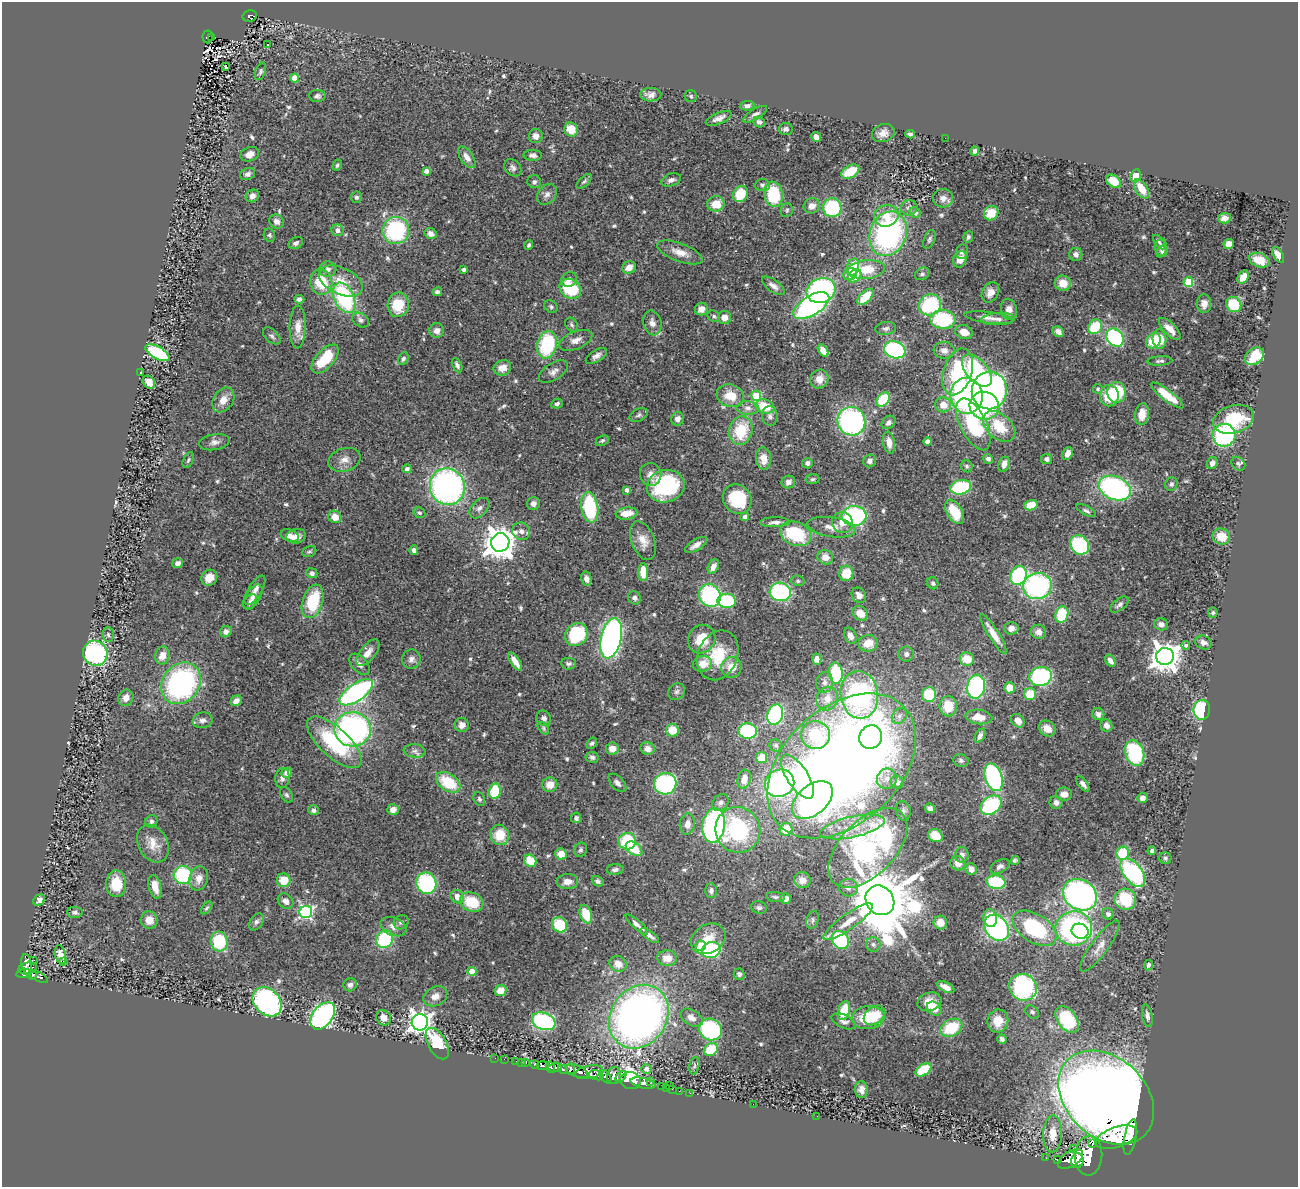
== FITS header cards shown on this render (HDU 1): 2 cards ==
NAXIS1  =                 1296
NAXIS2  =                 1185

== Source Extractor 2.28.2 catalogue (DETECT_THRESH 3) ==
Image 1296 x 1185 px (HDU 1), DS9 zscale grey, 1 PNG px = 1 image px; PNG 1300 x 1189 px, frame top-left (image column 1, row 1185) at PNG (2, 2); each listed source drawn as its Kron ellipse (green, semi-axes under 4 px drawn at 4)
Background 1.07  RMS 0.034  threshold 0.103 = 3 sigma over >= 5 px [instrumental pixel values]
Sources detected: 592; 1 with non-positive FLUX_AUTO (blend fragments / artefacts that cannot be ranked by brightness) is neither listed nor drawn; of the other 591, the 500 brightest by FLUX_AUTO listed and drawn (91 fainter detections omitted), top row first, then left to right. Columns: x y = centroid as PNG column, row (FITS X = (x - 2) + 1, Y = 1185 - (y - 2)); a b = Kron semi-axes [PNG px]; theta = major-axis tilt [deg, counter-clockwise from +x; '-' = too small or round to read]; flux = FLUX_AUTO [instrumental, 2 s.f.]
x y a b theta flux
250 16 7 5 12 97
208 37 6 5 - 110
212 37 4 2 - 25
267 45 3 3 - 28
226 66 3 3 - 37
261 72 9 5 70 5
295 78 4 4 - 49
651 95 10 7 2 15
317 96 8 6 2 6.8
691 96 6 6 - 4.1
747 106 7 4 6 8.7
755 114 13 5 31 9.2
719 118 14 5 23 14
759 122 6 5 - 6.9
571 129 7 6 - 42
786 129 7 6 - 7.4
883 133 12 9 17 17
910 134 5 3 - 5.3
536 136 7 7 - 15
816 137 5 4 - 17
945 138 2 2 - 64
975 151 4 4 - 7.9
250 154 9 7 19 14
533 155 9 5 -1 8.6
467 157 12 6 -56 19
337 165 6 4 61 4.7
513 168 9 7 -44 8.4
426 171 4 4 - 13
850 172 9 6 30 62
248 174 8 6 23 7.7
1136 176 7 5 67 51
671 180 10 6 19 10
584 181 9 5 43 4.9
1114 181 8 5 -34 45
534 182 7 6 - 6.3
762 185 7 6 - 6
1141 189 11 6 -58 36
547 194 11 8 48 13
740 194 8 7 - 62
773 194 13 9 -80 120
252 196 7 6 - 10
356 197 6 5 - 5.6
943 198 10 9 - 14
716 204 8 8 - 41
812 206 8 7 - 19
832 208 9 9 - 190
909 208 8 7 - 8.8
787 210 7 6 - 4.6
915 212 5 5 - 9.7
991 213 7 7 - 44
886 216 12 10 20 39
1224 218 6 5 - 12
276 222 7 6 - 14
338 230 6 6 - 14
396 230 13 13 - 230
431 233 6 5 - 12
888 234 23 18 68 480
269 235 7 5 -78 5
968 237 6 5 - 5.3
929 239 10 5 67 5.4
1159 242 8 4 -55 5
296 243 7 5 28 7.4
1229 244 5 5 - 30
529 245 5 4 - 5
1161 247 9 6 86 10
1162 251 7 5 46 4.9
680 252 24 9 -21 30
962 252 7 6 - 6.8
1076 254 7 6 - 10
1278 255 9 4 -59 17
960 259 8 6 64 23
1259 260 11 7 -19 30
629 267 7 6 - 22
853 267 8 6 73 74
328 269 8 8 - 11
464 270 4 4 - 6.8
866 270 19 9 6 68
850 274 7 5 34 25
922 274 8 5 27 5.8
855 276 7 6 - 34
1243 277 7 5 58 25
569 280 8 7 - 11
341 281 23 13 -25 46
321 282 13 11 -75 73
1188 282 5 5 - 130
1063 283 8 7 - 28
773 286 13 6 -37 13
570 289 11 9 -35 110
821 290 15 12 21 420
437 292 5 4 - 5.7
990 292 11 8 60 19
865 297 10 5 47 73
344 298 16 9 -65 270
299 299 5 4 - 6.2
1204 304 9 7 89 16
1234 304 8 7 - 85
398 305 12 10 85 67
930 305 11 10 - 160
811 306 20 10 32 520
551 307 7 6 - 4.9
701 309 6 6 - 15
1009 310 11 8 -74 15
714 316 6 5 - 5.1
724 317 6 6 - 21
989 318 25 5 -7 17
943 319 12 9 -2 160
998 319 17 6 3 12
361 320 9 6 -33 7.5
652 323 12 9 -77 17
572 325 7 5 -54 4.7
298 327 21 8 89 27
1095 327 8 6 54 90
886 328 10 6 7 7
1170 329 14 6 -46 24
437 331 7 7 - 15
964 332 9 6 -20 24
1058 332 6 5 - 11
272 336 10 6 -43 8.2
1115 338 10 8 -48 240
1160 339 9 7 -87 46
576 340 17 8 22 19
1153 341 8 6 54 79
547 345 14 9 78 190
895 350 11 8 -19 340
944 350 10 8 -6 15
823 351 7 4 -58 19
157 353 14 6 -29 200
596 356 12 6 31 12
1254 356 10 7 38 100
325 359 18 9 48 83
403 359 6 5 - 7
1160 361 12 4 3 5.9
457 365 7 4 -65 7.8
502 368 9 7 20 25
977 371 19 10 -49 200
553 372 16 8 31 14
958 372 24 14 72 200
141 373 3 3 - 6
819 379 9 9 - 23
149 382 7 5 -52 24
1098 389 5 4 - 4.7
989 390 19 17 79 650
1117 392 10 9 - 110
1109 395 11 9 87 62
1167 395 20 5 -37 56
730 396 14 11 -18 44
756 396 5 5 - 110
967 396 18 16 -82 560
883 399 8 5 54 100
223 400 13 9 56 25
557 404 6 4 27 6.6
943 405 8 7 - 28
984 406 15 14 - 240
765 407 9 7 -15 61
748 408 11 6 -4 11
1142 414 11 7 82 33
639 415 10 6 28 6.3
770 416 9 7 -83 9.8
677 419 7 6 - 11
1233 419 21 14 16 130
851 421 14 14 - 440
889 422 7 6 - 8.5
973 424 28 13 -64 190
999 426 19 12 -42 77
741 430 14 11 75 87
1224 435 11 11 - 300
602 441 7 5 26 4.4
214 442 15 8 8 14
927 442 4 4 - 20
889 443 11 6 -80 17
1067 453 6 5 - 18
763 458 11 7 -85 28
988 459 5 4 - 6.4
1047 459 5 5 - 7.9
188 460 8 5 65 5.2
344 460 16 11 17 22
870 461 6 6 - 8.9
807 463 5 5 - 7.4
1212 463 6 5 - 8.9
1004 464 8 5 68 15
1238 464 7 6 - 5.4
967 466 6 5 - 4.3
407 469 4 4 - 9.8
651 474 11 10 - 16
812 479 7 5 3 4.7
788 482 7 6 - 11
1171 484 7 6 - 6
666 486 19 16 13 230
447 487 18 17 - 750
961 487 10 7 13 170
1115 488 17 11 -23 470
627 490 4 4 - 8.7
737 499 15 14 - 130
533 504 6 6 - 11
1031 505 7 5 16 34
590 507 15 8 -82 170
479 508 12 7 47 11
1086 511 11 4 -27 6.2
955 512 13 7 -59 70
419 513 6 5 - 5.3
627 513 11 6 7 29
745 516 4 4 - 8.7
854 516 12 10 2 300
335 517 7 6 - 29
775 522 15 5 0 12
842 523 11 10 - 25
832 527 24 10 -8 27
521 531 9 8 - 13
796 534 16 12 -21 130
290 536 9 6 -19 17
296 536 10 7 10 15
1221 537 9 7 -22 45
643 541 20 11 -69 31
500 542 9 9 - 3900
696 545 12 5 32 16
1080 545 10 9 - 210
414 550 5 4 - 9.7
309 552 7 5 24 4.3
825 557 8 7 - 20
177 563 5 4 - 12
713 567 8 5 64 14
643 572 9 5 -88 48
312 573 5 5 - 8
846 573 8 7 - 54
1018 575 10 7 64 210
209 578 8 7 - 26
586 579 7 5 -76 10
798 581 7 5 -14 4.6
933 583 6 5 - 5.4
1037 586 14 13 - 390
255 590 16 6 59 14
780 592 11 9 -12 290
710 595 12 10 -52 330
859 595 8 6 -51 12
253 597 13 7 58 13
634 598 7 6 - 6.7
313 601 17 10 72 120
727 601 9 7 -2 150
250 602 8 6 55 7
1119 605 11 5 38 8.6
1213 612 5 5 - 4.7
860 613 8 6 -33 29
1062 615 8 6 76 110
1161 624 7 6 - 12
1011 628 7 6 - 13
226 632 6 5 - 11
1038 632 8 7 - 15
576 634 12 11 - 160
993 634 23 5 -58 32
108 635 7 5 -86 5.5
850 636 8 6 -62 14
611 638 20 10 77 780
702 639 15 13 53 61
1203 642 8 6 -22 12
868 643 9 8 - 38
1186 645 4 4 - 8.8
95 653 13 12 - 370
368 653 16 7 51 22
906 654 7 7 - 9.1
162 655 9 7 71 26
718 655 25 20 68 97
1165 656 9 8 - 3400
411 659 10 9 - 12
817 659 5 5 - 12
967 659 7 6 - 39
515 661 10 4 -56 20
1110 661 6 4 -52 11
359 664 13 7 -46 13
568 664 7 6 - 5.7
702 664 10 7 15 32
731 667 10 10 - 38
836 673 10 7 -84 130
1041 677 11 9 14 220
825 682 10 8 81 11
181 683 22 18 51 490
976 687 12 9 80 320
1009 688 5 5 - 43
356 692 19 8 34 500
677 692 9 7 43 7.9
929 694 7 7 - 82
1030 694 6 6 - 59
859 695 24 18 -82 550
126 698 8 7 - 18
827 699 12 10 67 27
236 701 6 5 - 13
948 706 10 8 89 47
1202 710 10 8 83 190
1098 714 6 6 - 9.3
775 715 10 7 70 320
899 716 9 7 53 9.1
979 717 13 7 -6 34
544 718 8 7 - 8.2
203 720 10 8 10 12
1018 721 7 6 - 22
462 725 7 7 - 15
1107 725 6 5 - 13
543 728 7 4 -52 4.2
1047 728 9 7 -38 21
353 729 18 17 - 650
672 730 6 6 - 42
748 731 9 8 - 180
815 735 14 13 - 130
980 736 8 4 60 8.8
871 737 12 11 - 180
334 742 34 14 -43 190
592 743 6 4 54 5.4
776 745 6 5 - 4.8
612 749 6 6 - 21
648 749 7 6 - 17
415 751 11 6 -6 9.7
1135 753 13 9 -71 170
592 757 6 5 - 6.6
762 757 5 5 - 46
961 760 8 6 -18 6.2
842 766 86 58 43 3300
287 773 5 5 - 15
797 777 25 10 -57 140
994 777 14 8 -72 350
282 778 10 7 82 11
744 779 9 6 75 22
887 779 10 10 - 18
448 782 13 8 -34 91
897 782 7 6 - 16
617 783 11 6 -47 11
780 783 15 13 29 440
665 784 11 10 - 340
1083 784 9 4 -52 11
550 785 7 7 - 23
495 791 8 5 78 86
1064 794 8 6 -1 17
286 795 8 5 -57 5.3
1142 798 5 5 - 11
479 799 7 5 -61 5.6
812 800 23 14 40 510
720 803 9 7 50 8.9
1056 803 6 6 - 9.8
991 805 11 8 36 190
930 808 5 4 - 8.6
393 809 6 5 - 16
313 810 5 5 - 9
903 811 10 7 -79 8
576 818 5 5 - 7.2
151 821 6 6 - 6.2
687 824 10 7 83 17
714 825 17 11 82 700
852 827 33 10 13 57
786 829 6 6 - 47
738 830 23 22 - 250
500 835 10 9 - 57
935 836 7 6 - 52
627 841 8 8 - 130
153 844 20 14 -60 34
868 848 49 27 46 630
634 849 9 6 -36 67
581 850 7 6 - 6.2
1152 851 4 4 - 4.8
1123 853 7 6 - 100
561 854 6 5 - 30
962 855 8 6 80 11
1165 858 6 6 - 4.7
530 861 6 5 - 66
1015 861 5 4 - 4.5
958 863 8 7 - 19
1000 866 10 6 27 8.4
971 869 6 5 - 16
615 870 8 5 3 7.6
1133 873 16 9 -53 310
183 875 9 9 - 170
199 878 12 9 75 20
284 880 7 6 - 47
802 880 8 8 - 18
598 881 6 4 -30 6.6
567 882 10 7 4 19
996 882 9 7 -8 120
426 883 11 10 - 240
116 884 13 10 -88 60
155 887 12 6 -76 27
848 888 9 8 - 13
711 891 7 5 89 6.8
1080 895 18 14 -32 710
457 897 7 6 - 21
775 897 9 5 -6 5.2
785 899 5 5 - 18
1125 899 11 10 - 110
39 900 6 5 - 8.9
880 900 15 13 -51 24000
286 901 8 7 - 13
472 902 12 9 -24 75
207 908 7 4 52 4.2
759 908 8 6 -14 5.6
306 912 6 6 - 460
75 913 8 5 -6 7.5
586 914 9 6 -70 61
1108 914 6 5 - 9.1
990 918 9 7 -83 47
149 920 9 8 - 23
813 920 9 6 72 6.2
256 922 9 6 57 7.6
401 922 8 7 - 7.7
848 922 30 7 35 45
940 922 7 6 - 29
637 924 14 4 -41 11
560 925 8 7 - 92
393 927 13 9 -22 17
997 928 14 11 -52 470
1035 928 24 14 -32 200
1074 928 18 17 - 510
1080 931 8 7 - 130
650 935 11 4 -37 12
385 939 9 8 - 170
708 939 18 14 31 45
840 940 10 8 -53 190
219 941 10 8 -77 130
873 944 7 7 - 8.1
701 946 5 5 - 86
1100 946 31 8 54 27
711 950 9 8 - 180
60 955 9 5 -76 19
667 958 9 7 -6 28
34 960 3 2 - 24
63 962 3 3 - 86
27 964 10 5 -81 360
618 964 9 7 -30 25
1148 965 5 4 - 5.4
28 968 9 6 12 480
472 971 4 4 - 50
23 973 7 4 11 390
739 974 5 5 - 6.5
32 975 5 3 - 140
39 977 10 4 -26 210
350 985 7 6 - 8.8
946 987 9 4 -28 18
1023 987 14 13 - 330
500 990 6 5 - 28
435 996 12 9 27 18
267 1002 16 12 -45 500
929 1002 12 9 15 27
934 1009 8 6 -37 42
844 1010 10 5 72 70
1032 1012 7 5 -43 5.1
875 1015 12 8 37 50
323 1016 15 10 51 520
1147 1016 11 5 -79 8.2
639 1017 33 28 55 1500
868 1017 16 11 6 95
383 1018 8 7 - 18
692 1018 12 7 -32 15
1067 1019 15 9 -55 170
544 1021 12 8 -21 270
844 1021 13 6 -24 9.2
998 1021 11 10 - 37
420 1022 8 8 - 1600
951 1028 11 8 29 89
710 1029 12 10 -31 240
1002 1039 5 4 - 7.6
437 1044 17 9 -61 100
711 1050 7 6 - 77
495 1058 2 2 - 4.2
504 1059 2 2 - 9.3
516 1061 2 2 - 12
521 1062 2 2 - 10
525 1063 3 3 - 19
535 1065 5 3 - 150
542 1066 6 3 -4 260
694 1066 9 5 77 4.8
551 1067 6 3 -75 440
555 1067 7 4 6 710
563 1069 5 3 - 430
571 1069 6 4 -88 460
646 1069 5 5 - 12
923 1070 9 5 34 66
577 1071 12 5 -23 1400
589 1072 14 6 12 1100
596 1075 7 5 -17 380
614 1076 8 7 - 700
605 1077 8 4 -53 530
621 1077 6 4 49 310
630 1081 10 8 -11 2000
651 1081 3 2 - 9.6
643 1083 13 5 -12 1500
669 1085 2 2 - 49
662 1087 4 2 - 33
666 1088 2 2 - 13
672 1089 2 2 - 13
861 1090 8 6 -89 13
679 1091 2 2 - 12
690 1093 2 2 - 12
1106 1098 54 40 -43 7500
753 1104 2 2 - 22
817 1116 2 2 - 5.8
1053 1134 18 9 89 37
1116 1137 22 10 19 4800
1130 1137 18 6 79 2900
1093 1143 3 2 - 460
1073 1148 3 2 - 5.6
1089 1156 20 13 85 6300
1046 1158 2 2 - 10
1057 1159 4 3 - 110
1071 1159 14 7 32 2800
1077 1161 7 6 - 1800
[91 fainter detections neither listed nor drawn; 1 non-positive-flux detection neither listed nor drawn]